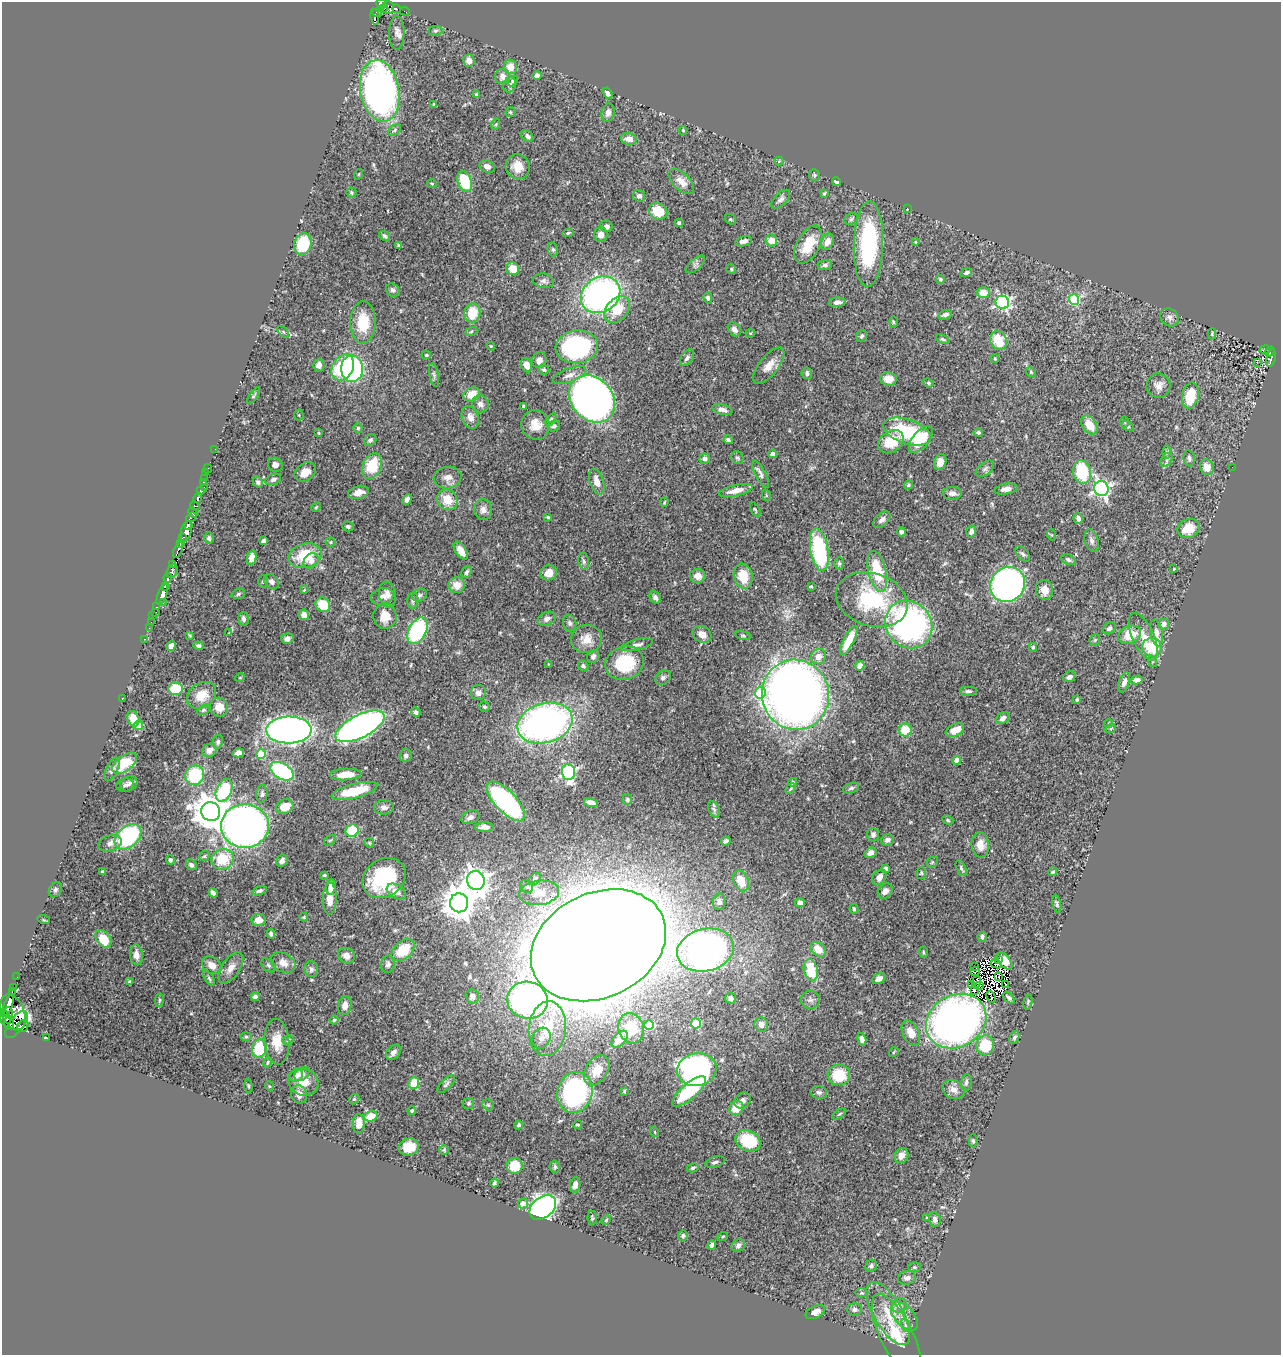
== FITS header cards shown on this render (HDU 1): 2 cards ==
NAXIS1  =                 1279
NAXIS2  =                 1353

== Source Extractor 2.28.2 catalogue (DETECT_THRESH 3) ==
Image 1279 x 1353 px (HDU 1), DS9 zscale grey, 1 PNG px = 1 image px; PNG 1283 x 1357 px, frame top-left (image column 1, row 1353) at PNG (2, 2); each listed source drawn as its Kron ellipse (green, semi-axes under 4 px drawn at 4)
Background 0.658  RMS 0.026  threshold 0.0783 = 3 sigma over >= 5 px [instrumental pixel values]
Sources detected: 518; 9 with non-positive FLUX_AUTO (blend fragments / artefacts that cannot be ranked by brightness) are neither listed nor drawn; of the other 509, the 500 brightest by FLUX_AUTO listed and drawn (9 fainter detections omitted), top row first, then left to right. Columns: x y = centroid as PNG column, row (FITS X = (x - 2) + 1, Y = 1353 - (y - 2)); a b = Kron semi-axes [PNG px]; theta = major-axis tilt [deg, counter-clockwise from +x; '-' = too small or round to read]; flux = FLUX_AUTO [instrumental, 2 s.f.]
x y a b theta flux
381 4 5 5 - 230
383 8 5 3 - 99
388 8 6 5 - 93
396 9 4 3 - 7.4
405 11 5 2 - 7.6
377 12 5 4 - 100
375 17 8 4 -82 96
435 31 7 4 8 2.8
397 33 17 7 90 9.4
469 60 6 5 - 10
510 67 7 6 - 17
503 76 7 7 - 10
537 76 5 4 - 6.1
513 81 6 4 42 2.2
510 85 8 6 68 3.6
380 91 31 19 -79 730
608 93 6 4 -61 5.5
476 95 4 3 - 2.5
434 104 3 3 - 2.2
510 112 5 5 - 2.3
608 113 9 6 77 7.3
496 124 5 3 - 1.7
395 130 7 4 38 3.1
683 130 4 3 - 1.9
527 136 6 5 - 5.5
629 139 8 5 -13 12
779 161 4 4 - 1.5
487 166 8 6 -26 11
518 167 12 12 - 25
359 174 5 3 - 1.5
814 175 6 5 - 2.9
465 181 11 6 -71 84
681 181 16 8 -45 16
836 182 5 3 - 4
432 183 5 3 - 1.6
351 192 5 5 - 2.6
824 194 4 3 - 2.5
639 196 6 6 - 6.5
781 199 12 6 45 6.1
907 209 2 2 - 1.2
658 211 9 8 - 44
730 219 6 4 -35 2.2
851 219 7 5 30 3.3
679 223 4 3 - 3
606 226 6 6 - 6.6
568 233 5 3 - 2.8
601 235 7 6 - 10
385 236 6 4 -38 3.3
771 240 6 5 - 20
744 241 8 5 14 7.7
827 242 8 5 63 12
915 242 4 2 - 1.1
303 244 11 8 75 70
808 244 20 11 61 45
868 244 43 14 88 190
399 245 4 3 - 2.9
553 250 7 5 -75 3.2
695 264 12 5 41 5.4
825 265 7 5 5 5.2
513 269 6 6 - 26
731 269 5 4 - 2.5
966 273 6 4 26 4.4
940 279 4 4 - 2.5
544 281 11 7 -11 6.2
393 290 7 6 - 5.5
983 293 6 5 - 22
601 295 21 17 34 580
708 298 5 4 - 4.2
1074 299 5 5 - 120
837 302 8 4 3 7.2
1002 302 7 6 - 370
617 310 15 10 48 43
472 313 9 8 - 41
945 315 7 4 17 5.3
1169 317 10 8 -46 7.1
363 322 21 12 89 57
893 322 6 3 -89 2.1
734 329 8 5 -50 8.2
283 332 7 3 -45 1.7
471 332 6 4 20 2.5
750 333 4 3 - 1.3
1212 334 6 3 89 1.8
862 336 6 5 - 4.3
943 339 7 3 -24 2.8
999 340 9 8 - 50
491 346 4 3 - 1.7
577 347 21 16 7 270
1265 349 5 3 - 21
1270 352 5 4 - 54
426 355 4 4 - 2.2
687 358 9 6 57 6
1271 358 9 4 77 54
995 359 4 4 - 2.1
539 360 8 7 - 11
1257 362 3 2 - 2.9
319 365 6 5 - 8.4
526 365 7 5 -65 15
769 366 22 9 51 22
343 367 14 10 59 100
352 369 13 11 -86 280
544 370 5 4 - 3.1
1031 372 5 4 - 2.1
807 373 6 5 - 4.9
434 375 12 4 -79 4.4
570 375 17 7 20 11
888 379 8 6 -6 18
928 383 5 4 - 2.3
1159 386 12 12 - 14
472 394 8 7 - 24
254 396 10 4 54 2.6
1190 396 13 8 77 47
592 399 26 20 -47 1400
480 404 8 8 - 7.8
523 406 3 3 - 1.7
722 410 10 5 -14 8.9
299 415 5 5 - 1.9
470 417 12 8 -70 11
551 419 7 3 54 2.5
1124 422 5 3 - 2
535 425 15 14 - 24
1089 425 10 6 -53 27
554 426 6 5 - 4.7
1128 426 6 4 -28 2.9
358 428 4 4 - 2.5
907 432 25 12 -18 130
319 433 4 3 - 1.9
978 433 5 4 - 3.5
370 440 7 5 45 5.4
728 440 4 4 - 3.8
921 440 16 8 49 45
891 442 14 10 35 48
215 449 2 2 - 10
1166 452 6 4 -89 2.9
773 454 4 4 - 13
737 458 6 6 - 3.4
1189 458 8 5 -80 5.1
705 459 5 5 - 5.2
1167 460 7 5 60 4.5
940 462 8 6 73 12
275 465 7 6 - 7
372 466 13 9 69 59
1207 467 8 6 -68 18
1232 467 2 2 - 1.7
208 469 5 2 - 3.8
985 469 10 6 38 5.4
305 472 11 8 37 16
1082 472 12 9 -81 91
206 473 3 2 - 2.2
761 474 15 5 -63 6.1
205 478 3 3 - 5.1
448 478 14 10 9 13
273 479 8 5 21 4.7
203 482 3 3 - 21
258 482 6 4 -59 3.9
597 482 13 6 -72 16
908 485 4 4 - 3.6
204 487 2 2 - 6.4
1006 489 11 5 10 9.7
1101 489 7 7 - 540
201 491 4 3 - 69
736 491 17 5 13 18
359 492 11 6 14 13
952 493 9 6 1 7.8
766 495 6 3 -72 1.8
198 498 5 3 - 67
407 499 5 4 - 7.9
447 500 11 9 -56 30
664 502 4 3 - 1.6
195 506 5 3 - 78
316 507 5 4 - 1.8
755 509 8 3 -62 2.2
483 510 10 9 - 9.5
193 512 6 3 -68 90
191 517 6 3 38 130
548 517 3 3 - 2.2
1078 518 6 4 -74 5.9
882 520 10 6 42 6.6
189 525 3 2 - 86
348 526 6 5 - 4.1
1189 528 11 9 24 35
186 531 10 5 77 580
901 532 4 4 - 6.2
971 532 6 5 - 7.4
1052 535 5 3 - 1.7
182 538 4 2 - 25
209 538 6 4 -76 3.6
263 541 4 4 - 11
1092 541 12 6 -75 7.4
330 542 5 4 - 2.3
180 544 3 2 - 12
178 550 8 3 66 99
819 550 22 9 -80 190
461 551 10 5 -56 17
1023 554 9 5 -50 4.2
305 556 17 12 15 61
252 558 7 4 79 14
1068 560 7 5 -23 5.3
311 561 8 6 48 7.7
584 561 9 5 -79 4.4
839 564 6 4 -89 3.1
173 565 4 3 - 58
1174 569 4 3 - 1.4
172 571 7 5 58 71
877 571 21 9 -77 77
466 572 6 4 63 4.5
548 573 8 7 - 21
698 576 7 7 - 14
743 576 12 9 -78 40
168 578 4 3 - 110
263 582 6 5 - 2.9
271 582 8 6 -45 7.2
457 585 8 8 - 22
1008 585 18 16 50 670
165 586 4 3 - 56
811 586 3 2 - 1.8
304 590 4 3 - 1.2
1044 590 10 8 -74 19
162 594 11 4 70 510
238 594 7 5 19 3.3
387 594 13 8 -79 11
420 595 8 6 31 4.2
382 596 12 8 16 8.8
655 597 7 5 -52 5.3
872 600 37 26 -18 150
413 601 8 5 83 4.4
163 603 3 2 - 29
323 605 8 7 - 46
157 607 4 3 - 18
156 612 3 3 - 19
304 615 5 5 - 9.5
153 616 4 2 - 15
385 616 12 11 - 24
243 619 7 5 -88 4.5
547 619 9 6 24 7.4
151 622 2 2 - 4.3
570 623 8 6 -75 4.7
909 624 25 22 -49 580
1164 624 5 5 - 7.1
149 628 3 2 - 2.7
1109 628 7 5 41 5.4
417 631 14 8 63 170
229 633 4 4 - 1.4
1157 633 13 6 -80 11
702 634 10 8 -30 13
190 635 4 3 - 1.9
1130 635 12 8 24 38
743 636 8 3 -11 2.4
1143 637 25 11 -65 34
145 639 3 2 - 13
287 639 6 5 - 7
586 639 15 14 - 23
849 640 16 5 63 39
1095 640 6 5 - 2.6
637 645 16 5 14 7.2
171 646 5 4 - 8.6
198 646 5 4 - 4.1
1033 647 4 3 - 2.7
1152 647 10 9 - 56
593 656 6 6 - 5.2
819 657 8 7 - 15
1152 661 6 4 -71 2.3
624 663 19 16 19 90
548 664 3 2 - 1.3
583 666 5 5 - 3.4
860 666 5 4 - 11
240 677 5 3 - 1.4
1069 677 6 5 - 5.8
663 678 8 6 35 5.4
1137 680 6 4 15 7.4
1124 682 10 5 71 7.6
176 689 7 6 - 66
968 691 9 5 0 4.2
478 693 7 7 - 7.9
760 693 6 5 - 110
202 695 15 12 35 31
795 695 35 33 -73 2000
122 698 3 2 - 48
1077 700 3 3 - 2.4
219 707 9 9 - 19
485 707 5 5 - 3.1
203 710 7 4 26 2.8
416 712 5 4 - 4.8
1003 718 7 5 36 7.4
133 719 8 6 -67 27
545 723 28 19 16 750
1109 723 4 3 - 1.8
138 725 4 4 - 42
360 726 27 11 27 860
1111 728 5 3 - 1.7
289 730 22 13 1 1100
905 730 6 6 - 42
955 730 10 6 26 23
218 742 7 5 79 3.4
209 750 8 6 33 12
238 753 5 4 - 9.4
261 754 5 5 - 47
406 756 6 6 - 5.4
957 760 4 4 - 19
125 763 14 8 38 53
112 769 12 6 63 6.6
282 771 13 7 -31 200
568 772 8 6 -86 350
346 774 16 6 3 26
195 775 10 9 - 110
793 782 4 3 - 2.1
129 784 9 7 29 6.2
125 785 9 6 11 4.6
851 788 8 5 15 4
791 789 6 3 47 1.9
224 790 12 7 65 120
355 791 23 7 14 44
262 794 9 5 85 4.5
627 799 5 5 - 3.5
506 801 25 10 -47 310
591 802 7 4 -13 11
285 807 9 7 22 27
384 807 10 7 -2 8.5
714 809 8 5 -64 4.8
211 812 10 9 - 3600
470 817 9 6 23 8.2
948 820 6 4 -23 2.4
245 826 24 22 1 1200
484 827 9 5 0 9.5
352 831 7 6 - 77
873 835 7 6 - 5.5
128 837 15 10 42 170
330 840 6 3 36 2.1
887 840 6 5 - 5.7
726 841 5 4 - 4.7
110 843 12 7 20 8.5
369 843 5 4 - 2
980 845 12 8 -85 21
871 853 6 4 33 12
204 856 5 4 - 2.3
222 859 11 10 - 56
170 860 5 4 - 4.1
282 861 6 5 - 7
932 862 6 5 - 2.3
191 865 6 5 - 5.4
961 868 8 4 -67 4.2
885 869 4 3 - 4.1
103 872 4 3 - 2.7
1052 872 4 3 - 2.4
921 873 6 4 79 2.5
324 875 3 3 - 2.2
879 877 8 6 55 10
384 878 23 18 35 130
535 879 7 5 49 5.3
476 880 9 8 - 1600
741 881 11 7 -67 30
526 886 7 6 - 4.2
331 887 7 5 81 15
55 890 8 6 59 4.2
260 891 7 4 19 3.9
396 891 10 6 -31 11
885 891 8 6 49 8
213 893 5 4 - 5.5
539 893 20 12 7 28
330 899 16 7 89 20
719 902 8 6 82 6.6
459 903 9 9 - 2900
800 903 5 4 - 13
1057 904 9 4 -79 3.3
854 909 5 3 - 2.6
304 917 4 3 - 2.1
44 920 6 4 -17 1.8
259 920 7 6 - 18
271 934 4 3 - 4.4
982 937 5 4 - 4.1
103 939 10 6 -54 42
598 945 70 52 25 13000
818 949 8 6 -43 25
403 950 13 8 40 52
705 950 29 21 13 790
923 952 5 3 - 1.9
136 955 10 6 -85 12
346 956 8 7 - 11
999 960 4 2 - 2.2
1005 961 10 5 -53 9.1
283 963 13 9 -28 15
388 964 9 6 80 5.6
996 964 6 2 -25 2.3
212 965 11 8 -35 15
269 965 8 5 -42 4
974 967 3 2 - 2.2
231 968 18 9 56 15
311 969 8 7 - 5.1
811 970 11 6 -76 57
975 971 5 2 - 1.7
999 976 4 2 - 1.5
17 977 2 2 - 1.5
209 978 8 4 -55 3.2
879 979 7 5 29 10
129 982 3 3 - 1.8
976 982 6 3 76 2.6
971 985 3 2 - 1.8
1005 985 3 2 - 1.7
980 986 2 2 - 1.8
14 988 3 2 - 11
974 990 3 2 - 4.1
12 991 3 2 - 2.5
472 996 7 6 - 6.3
255 997 4 4 - 7.1
991 997 6 2 -64 2.6
731 998 5 5 - 5.5
1009 998 7 4 -48 3.7
159 1000 7 3 82 2.5
527 1000 20 18 -14 510
810 1000 9 9 - 6.6
1028 1002 7 3 78 2.3
345 1005 9 6 81 10
8 1006 11 4 70 250
8 1012 5 3 - 160
13 1012 19 11 -69 280
5 1018 9 5 -69 290
334 1020 4 4 - 2.3
956 1021 31 26 29 1000
9 1023 7 5 89 350
696 1023 5 5 - 82
16 1024 16 7 53 340
761 1024 7 7 - 13
649 1025 5 4 - 72
23 1026 6 5 - 110
631 1028 15 12 -71 33
547 1029 27 18 84 68
911 1033 13 8 -65 20
246 1037 6 4 -1 2.5
47 1038 3 2 - 4.1
541 1038 11 8 63 9
1014 1038 7 4 61 3.4
619 1039 10 6 47 19
862 1039 6 4 -74 8.5
288 1040 6 4 29 3.2
277 1042 23 12 -86 31
985 1045 10 9 - 64
259 1048 9 7 76 69
393 1052 9 6 47 7.5
894 1052 5 3 - 1.6
268 1062 5 3 - 2.1
597 1070 16 11 58 25
697 1070 20 16 9 410
302 1074 8 6 42 6
296 1075 7 6 - 13
839 1075 11 10 - 58
303 1082 15 13 -26 26
966 1082 8 5 81 4.8
414 1083 6 5 - 39
446 1084 11 5 45 4.8
248 1086 6 3 -83 2.2
269 1086 5 3 - 1.3
953 1090 12 9 -27 12
624 1091 3 3 - 2.2
689 1091 21 7 41 110
575 1092 21 17 74 320
819 1092 8 6 -10 4.8
299 1094 9 8 - 12
354 1099 5 4 - 2.4
743 1100 9 7 41 7.6
468 1103 5 5 - 3
488 1105 6 5 - 2.9
736 1108 7 6 - 30
412 1110 4 4 - 2.9
839 1114 8 3 33 2.1
371 1116 7 5 18 34
359 1124 10 6 87 19
519 1125 4 4 - 3.5
577 1125 4 3 - 2.5
655 1132 5 3 - 1.6
748 1141 13 10 -27 84
973 1141 6 4 -88 3
409 1147 10 8 15 31
444 1150 5 5 - 2.3
901 1156 8 7 - 12
715 1162 10 5 18 4.9
515 1166 8 8 - 39
555 1167 6 5 - 3.5
693 1168 6 4 13 3.2
494 1183 4 4 - 3.1
575 1185 8 5 80 7.2
523 1203 5 4 - 18
543 1208 15 10 38 930
592 1218 7 4 -83 2.6
927 1218 4 3 - 1.7
935 1219 7 5 -79 6
606 1220 5 4 - 2.2
683 1236 5 5 - 3.6
723 1236 5 3 - 1.6
712 1245 5 4 - 7.6
738 1245 7 6 - 4.4
871 1266 6 5 - 4.4
914 1267 6 5 - 3.2
907 1278 9 6 11 8.1
861 1293 7 3 0 2
899 1305 7 7 - 6.2
855 1309 7 6 - 6.2
815 1312 10 6 27 10
888 1313 35 14 -60 51
904 1316 17 9 -49 19
905 1325 7 4 -72 4.1
896 1335 45 16 -64 72
At the frame edge (FLAGS 8, measured only in part): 1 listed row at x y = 381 4
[9 fainter detections neither listed nor drawn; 9 non-positive-flux detections neither listed nor drawn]